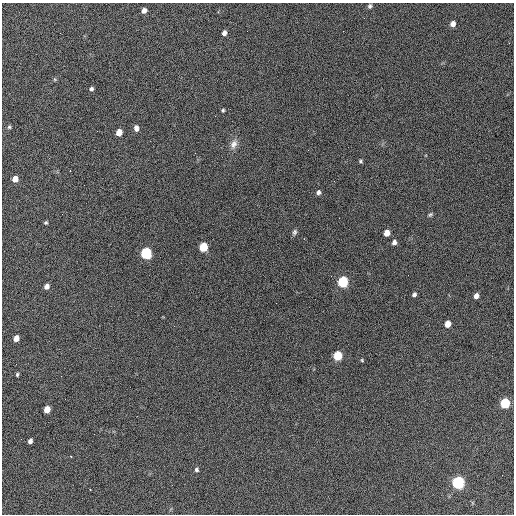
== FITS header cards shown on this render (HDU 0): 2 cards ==
NAXIS1  =                  512 / Axis length
NAXIS2  =                  512 / Axis length

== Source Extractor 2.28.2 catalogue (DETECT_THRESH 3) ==
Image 512 x 512 px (HDU 0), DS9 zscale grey, 1 PNG px = 1 image px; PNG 516 x 516 px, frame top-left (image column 1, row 512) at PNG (2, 3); no overlay
Background 675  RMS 28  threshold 82.7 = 3 sigma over >= 5 px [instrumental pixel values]
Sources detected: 45; all 45 listed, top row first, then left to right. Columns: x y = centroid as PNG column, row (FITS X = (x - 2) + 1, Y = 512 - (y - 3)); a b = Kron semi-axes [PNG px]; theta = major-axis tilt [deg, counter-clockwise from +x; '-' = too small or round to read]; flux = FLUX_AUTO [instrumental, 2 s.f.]
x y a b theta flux
370 6 6 5 - 3700
144 10 5 4 - 9200
364 18 3 2 - 1600
453 24 5 4 - 10000
247 31 3 2 - 1500
224 33 5 4 - 6900
91 89 5 4 - 4100
223 110 3 3 - 2600
215 116 2 2 - 800
9 127 5 5 - 2600
136 128 6 5 - 7200
119 132 5 5 - 19000
234 144 13 9 65 12000
360 161 5 4 - 2700
70 171 3 2 - 1700
15 179 5 5 - 18000
318 192 6 5 - 5000
430 214 7 4 36 2900
46 223 5 4 - 2400
294 232 8 6 73 4300
387 233 5 5 - 19000
304 239 2 2 - 1200
394 242 5 4 - 6500
203 247 6 5 - 78000
146 253 6 5 - 230000
408 275 2 2 - 800
343 282 6 5 - 170000
47 286 5 4 - 8100
414 294 5 4 - 4400
476 296 5 4 - 8500
276 303 2 2 - 870
447 324 5 5 - 18000
16 338 5 4 - 14000
337 356 6 5 - 74000
362 360 4 3 - 1900
16 364 2 2 - 920
17 375 5 3 - 2500
65 399 2 2 - 1000
505 403 6 5 - 110000
47 409 5 5 - 24000
30 441 5 4 - 6400
71 456 3 2 - 1700
196 470 5 5 - 3700
458 483 6 6 - 370000
90 489 3 2 - 2100